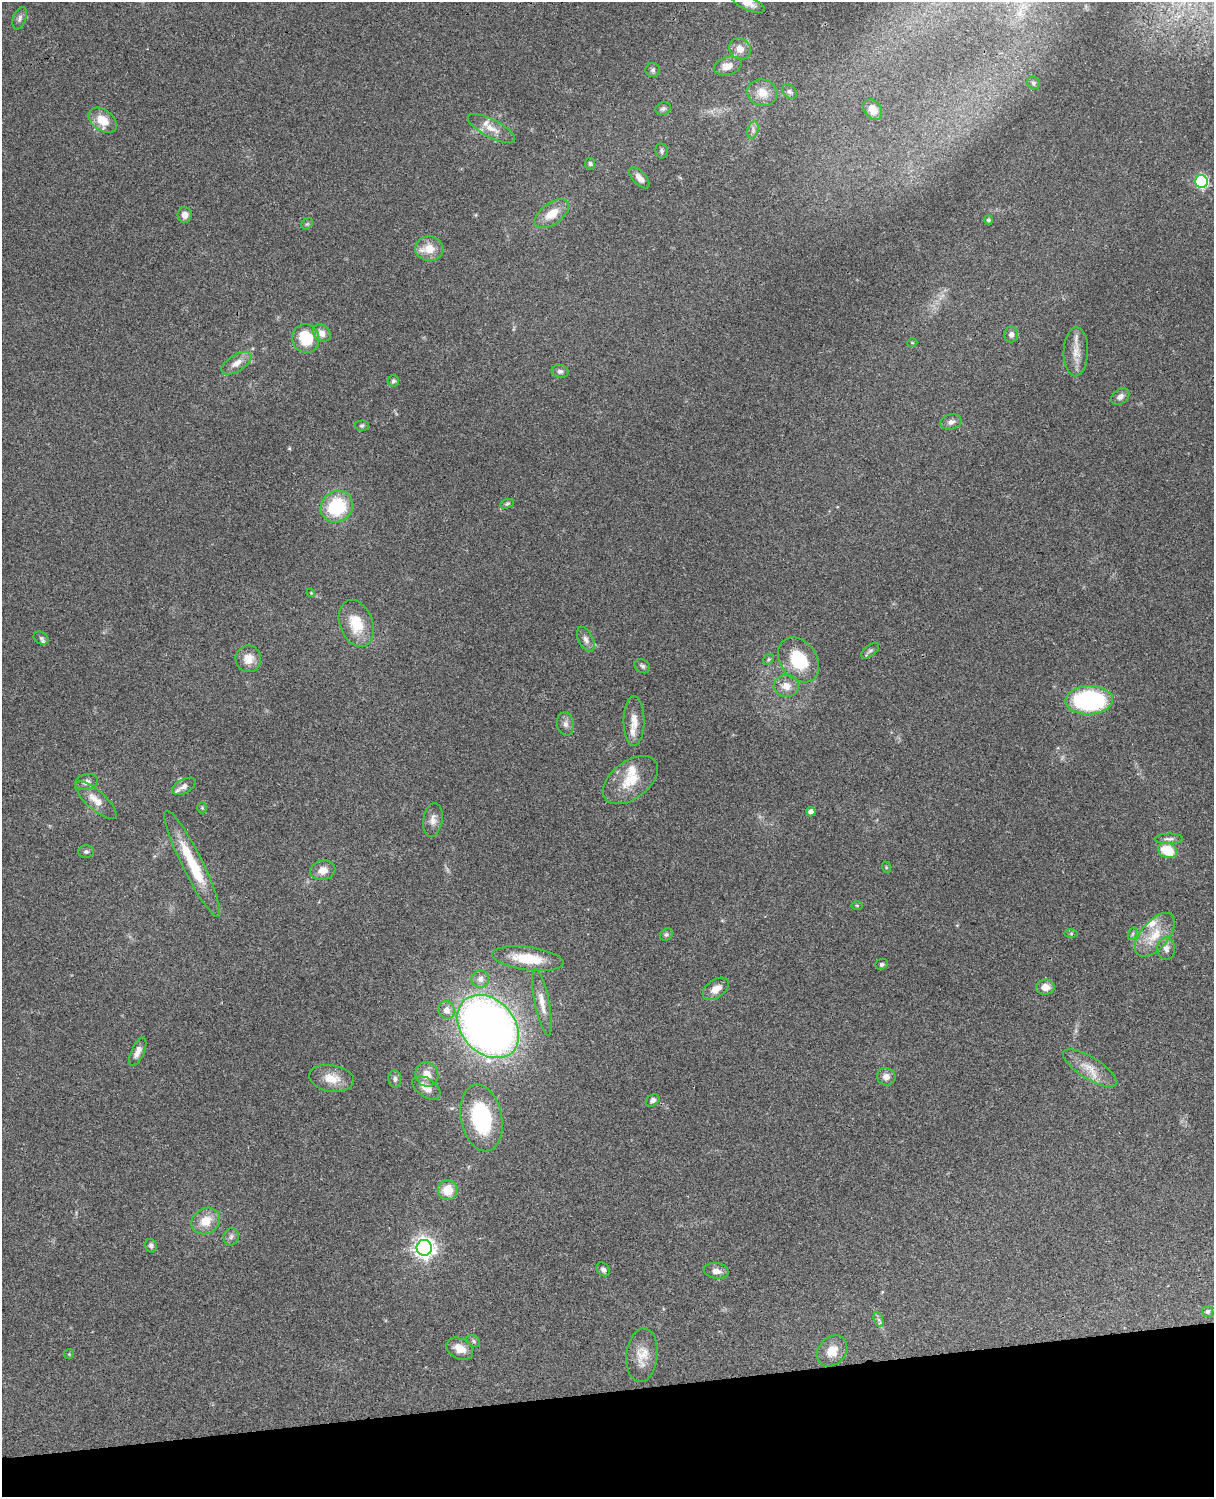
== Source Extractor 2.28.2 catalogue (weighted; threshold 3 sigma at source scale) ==
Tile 10 of 4 x 3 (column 2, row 3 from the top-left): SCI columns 1334-2545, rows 277-1771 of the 5087 x 4926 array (HDU 1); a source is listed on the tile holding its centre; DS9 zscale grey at full resolution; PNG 1216 x 1499 px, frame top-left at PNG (2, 2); each listed source drawn as its Kron ellipse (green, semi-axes under 4 px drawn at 4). Shown black and unused: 7% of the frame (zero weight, under 3 of 4 exposures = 6% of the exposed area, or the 3 px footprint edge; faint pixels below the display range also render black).
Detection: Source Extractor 2.28.2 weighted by HDU 2 'WHT'; one run over the whole footprint, this tile lists its part. Background 0.104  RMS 0.0065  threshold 0.0292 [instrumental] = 3 sigma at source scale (4.5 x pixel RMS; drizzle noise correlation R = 1.50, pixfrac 1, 0.05/0.05 arcsec/px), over >= 5 px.
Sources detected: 103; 5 inside a brighter listed object's ellipse — not listed separately; the other 98 listed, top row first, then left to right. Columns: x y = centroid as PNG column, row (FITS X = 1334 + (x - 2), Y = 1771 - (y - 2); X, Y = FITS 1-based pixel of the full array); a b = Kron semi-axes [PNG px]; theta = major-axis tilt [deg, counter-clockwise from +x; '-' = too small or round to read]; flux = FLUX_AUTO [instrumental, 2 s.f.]
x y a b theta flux
748 3 17 7 -24 5
20 18 12 6 70 2.3
740 49 11 10 - 5.6
728 66 14 9 16 5.9
653 70 7 7 - 1.7
1034 83 7 6 - 1.4
789 92 8 6 -46 1.8
762 93 15 13 -14 8.8
663 109 8 6 24 1.6
873 109 11 8 -54 7.3
103 120 16 10 -37 12
491 128 26 9 -28 8.1
753 130 9 5 76 2.2
662 151 8 6 -79 1.4
590 164 6 5 - 1.3
639 178 13 6 -46 4
1201 181 6 6 - 94
552 214 20 10 36 11
185 215 8 7 - 4.3
988 220 5 4 - 1.4
307 224 6 5 - 1
429 249 14 12 -3 9.9
322 333 9 8 - 4.7
1011 334 8 7 - 2.7
306 338 15 13 -76 21
912 343 5 3 - 0.68
1076 352 24 12 88 9.4
236 363 17 8 31 6.2
560 371 8 6 -11 1.9
393 381 6 5 - 1.2
1120 397 10 7 36 2.9
951 422 11 7 14 2.9
362 426 7 5 2 1.2
507 504 7 4 21 1
337 507 17 15 40 38
311 593 4 3 - 0.51
356 623 24 16 -70 20
41 638 8 5 -34 1.5
586 639 13 7 -63 3.3
870 651 10 5 37 1.6
248 659 13 13 - 8.1
769 659 6 5 - 0.87
799 660 24 18 -54 28
642 666 8 6 -37 1.6
786 686 12 11 - 6.7
1089 700 24 14 2 87
634 721 24 10 90 7.6
565 724 11 8 -78 3.1
630 780 31 18 37 18
87 782 11 8 14 3.8
184 786 13 7 29 3.6
96 800 26 9 -42 8.7
202 808 6 5 - 0.86
811 812 4 4 - 3.1
433 820 17 9 82 4.7
1169 839 14 5 1 2.3
1167 850 10 7 -26 20
86 851 7 6 - 1.5
192 864 59 10 -64 30
886 867 6 4 -73 0.67
323 870 13 9 13 6
857 905 6 4 -1 0.73
1071 933 6 4 1 0.86
666 934 7 5 36 1.2
1132 934 6 4 70 0.97
1155 935 26 14 50 15
1166 949 11 9 -88 3.3
528 958 36 11 -8 21
882 964 6 5 - 1.3
480 979 9 8 - 3.6
1045 987 9 7 5 5.9
716 989 15 9 35 6.7
542 1002 34 7 -79 8.2
446 1010 9 8 - 4.5
488 1026 35 26 -47 490
138 1052 15 6 65 4.4
1090 1068 31 11 -32 11
427 1074 12 11 - 6.7
886 1077 9 8 - 3.7
331 1078 22 13 -10 12
395 1079 8 6 -86 1.9
426 1088 16 9 -35 6.8
653 1100 7 5 35 2.4
481 1118 34 20 -79 50
448 1190 10 10 - 13
206 1221 15 12 33 11
231 1237 9 7 73 2.4
151 1246 7 5 -70 1.9
424 1248 8 7 - 390
603 1269 7 6 - 2.1
716 1271 13 7 -8 4.3
1208 1312 5 5 - 1.9
879 1320 8 4 -72 1.7
473 1341 7 5 -38 1.2
460 1349 14 10 -27 8.3
832 1351 17 13 48 9.5
69 1354 5 5 - 0.69
642 1355 27 15 84 10
Isophote crosses this tile's border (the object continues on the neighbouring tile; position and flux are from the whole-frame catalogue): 1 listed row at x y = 748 3